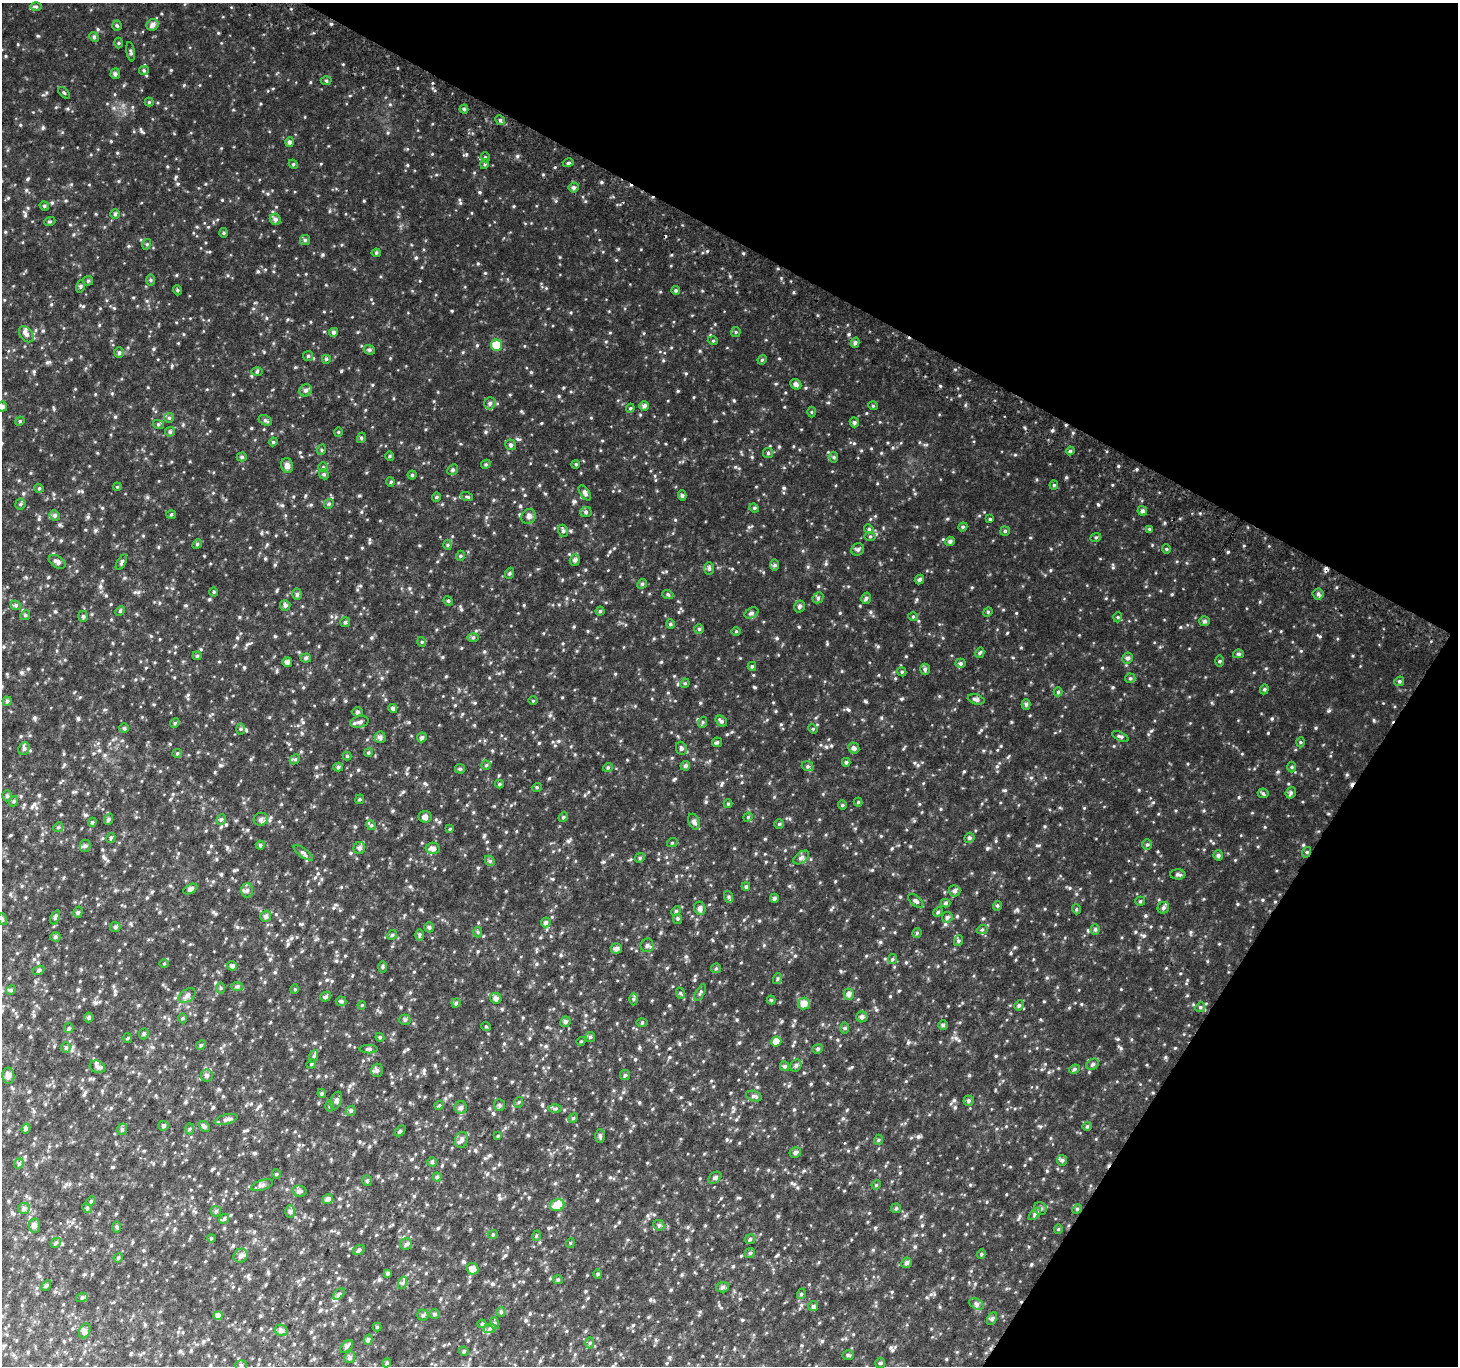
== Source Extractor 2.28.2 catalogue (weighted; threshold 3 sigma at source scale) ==
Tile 8 of 4 x 4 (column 4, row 2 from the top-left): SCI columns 4398-5853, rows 3027-4390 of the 5875 x 5986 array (HDU 1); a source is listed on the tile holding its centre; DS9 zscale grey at full resolution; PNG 1460 x 1368 px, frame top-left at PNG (2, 3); each listed source drawn as its Kron ellipse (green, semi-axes under 4 px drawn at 4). Shown black and unused: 27% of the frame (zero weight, under 2 of 3 exposures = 2% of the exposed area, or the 3 px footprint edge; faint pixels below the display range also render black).
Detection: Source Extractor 2.28.2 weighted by HDU 2 'WHT'; one run over the whole footprint, this tile lists its part. Background 0.096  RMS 0.02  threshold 0.0908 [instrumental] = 3 sigma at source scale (4.5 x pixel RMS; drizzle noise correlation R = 1.50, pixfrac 1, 0.0396/0.0396 arcsec/px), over >= 5 px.
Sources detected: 413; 3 cosmic-ray / hot-pixel residue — neither listed nor drawn; the other 410 listed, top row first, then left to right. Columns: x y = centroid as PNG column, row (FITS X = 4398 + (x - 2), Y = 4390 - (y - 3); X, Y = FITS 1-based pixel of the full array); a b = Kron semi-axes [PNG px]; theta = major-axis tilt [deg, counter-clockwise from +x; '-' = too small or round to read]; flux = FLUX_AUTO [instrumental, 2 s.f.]
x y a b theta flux
36 6 6 4 -1 2.7
153 25 6 5 - 6.5
117 26 5 4 - 2.5
94 37 5 4 - 2.6
119 43 5 3 - 1.8
131 52 10 3 -80 2.4
144 70 5 4 - 2.4
115 74 5 4 - 4.4
326 81 5 3 - 1.9
64 93 7 2 -44 1.9
149 102 4 4 - 1.7
464 109 4 4 - 3
500 120 5 4 - 3
290 142 5 4 - 4.1
485 157 5 3 - 1.6
568 163 5 3 - 2.2
293 164 5 3 - 1.8
485 164 5 3 - 1.9
574 188 5 5 - 3.9
44 206 5 4 - 2.4
115 214 5 5 - 2.7
275 219 6 5 - 4.6
50 221 5 3 - 1.9
224 233 5 3 - 1.9
305 240 5 5 - 3.2
147 244 5 3 - 1.9
376 253 4 4 - 2.2
151 280 6 4 -89 2.3
88 281 5 4 - 2.3
81 286 6 4 75 2.9
177 290 5 3 - 1.8
676 290 4 4 - 2.6
333 332 4 4 - 3.9
736 332 5 4 - 2.2
26 334 9 6 -53 7.1
713 341 5 3 - 1.7
855 343 5 4 - 3.7
496 345 5 5 - 48
369 350 6 4 -21 2.9
119 352 5 4 - 2.6
308 356 5 5 - 2.5
326 359 5 5 - 2.7
762 360 5 4 - 1.8
257 372 5 4 - 2.1
796 384 6 5 - 5.2
306 390 6 6 - 4.6
490 403 6 5 - 4.3
644 406 5 5 - 4.6
873 406 5 3 - 1.6
2 407 5 5 - 6.2
630 408 4 4 - 2
811 412 5 3 - 1.6
169 418 5 4 - 2.4
265 420 7 4 -29 3
20 421 5 4 - 1.9
854 422 5 4 - 3.4
158 424 5 4 - 2.3
170 432 5 4 - 2.5
338 432 5 3 - 1.5
361 438 5 3 - 1.7
273 442 4 3 - 1.8
511 445 5 5 - 4
321 450 5 3 - 1.7
1070 451 4 3 - 2.2
768 453 5 5 - 2.7
389 456 5 3 - 1.9
242 457 5 4 - 2.8
834 457 5 3 - 2.1
486 464 5 4 - 2.2
576 464 4 3 - 1.8
287 465 8 6 -74 7.3
323 467 4 4 - 2.1
453 470 6 5 - 3.3
324 474 5 4 - 2.7
412 475 4 4 - 2.5
391 482 5 3 - 1.9
1054 485 4 4 - 2.2
117 487 4 3 - 1.7
39 488 5 4 - 2.2
585 493 8 4 -56 4.8
682 495 5 4 - 3.2
436 497 5 4 - 2.3
467 497 6 3 -19 2.1
20 504 5 5 - 2.9
329 504 5 4 - 2.6
754 508 5 4 - 2.4
1142 511 5 4 - 3.9
586 512 6 5 - 3.3
171 514 5 3 - 1.8
55 515 5 4 - 3.1
529 516 8 7 - 5.3
990 519 4 4 - 1.8
963 527 4 4 - 2.2
869 529 5 4 - 2.5
1149 529 4 4 - 1.4
563 531 6 5 - 3.2
1005 531 5 5 - 2.5
870 536 5 3 - 2
1096 537 5 3 - 2.1
950 541 5 4 - 3.6
197 544 5 4 - 2.5
447 545 5 3 - 2
858 549 6 6 - 3.9
1166 549 4 4 - 2
460 556 5 3 - 2
575 560 5 5 - 4.6
57 562 9 5 -33 6.2
121 562 8 4 61 3
775 565 6 4 90 2.6
709 569 6 5 - 3.3
510 573 5 3 - 2.1
919 579 5 4 - 3.2
642 584 5 4 - 2.3
214 592 4 4 - 1.9
297 594 5 5 - 2.8
1318 594 5 5 - 4.2
668 595 5 3 - 2.2
818 598 6 5 - 3.1
866 598 6 4 74 3.4
448 601 5 4 - 2.3
16 605 5 4 - 2.8
285 605 5 5 - 4.2
799 607 6 5 - 3.3
120 611 5 4 - 2.1
600 611 4 4 - 2.6
988 612 5 4 - 2.1
752 613 7 5 26 4.1
25 615 5 4 - 2.4
83 616 5 5 - 3
913 617 5 3 - 2
1118 617 5 3 - 1.7
1205 621 5 5 - 3.8
345 622 5 5 - 2.7
670 624 4 4 - 2.4
699 629 5 5 - 2.6
736 631 5 3 - 1.6
473 637 6 4 0 2.5
422 642 5 3 - 1.7
980 653 5 4 - 2.5
1238 654 5 4 - 3.2
197 656 4 4 - 2.2
306 658 5 4 - 3.2
1128 658 5 5 - 4.5
1219 661 5 4 - 2
287 662 5 5 - 5.8
960 663 5 4 - 3
752 666 4 4 - 2.5
925 669 5 5 - 3.2
902 672 5 3 - 1.8
1130 678 5 5 - 2.6
1399 681 5 4 - 2.7
685 683 5 4 - 1.8
1264 689 5 4 - 2.7
1058 692 4 4 - 1.8
976 699 8 5 -16 4.5
7 701 4 4 - 2.5
533 701 5 3 - 1.6
1026 704 5 4 - 3.4
393 709 4 4 - 3.9
357 712 6 4 0 2.9
721 721 6 4 -38 3.8
359 722 9 5 12 5.4
703 722 5 3 - 2
175 723 5 4 - 2.1
124 728 5 5 - 3.1
240 729 6 4 90 2.3
813 729 5 4 - 1.9
1120 736 9 4 -24 3.9
380 737 5 5 - 4.8
422 737 5 4 - 3.5
717 742 5 4 - 2.5
1300 742 5 3 - 1.9
681 748 7 5 -66 3.8
854 748 6 5 - 4.8
24 749 6 5 - 3.8
177 753 5 4 - 2.2
368 753 4 3 - 1.9
347 756 4 4 - 1.9
295 759 6 4 43 2.6
846 762 4 4 - 2.9
486 765 4 4 - 2.1
685 766 5 4 - 3.7
808 766 6 5 - 3
338 767 5 4 - 3.1
608 767 5 3 - 2
1292 767 5 3 - 1.9
460 769 5 5 - 2.4
499 784 4 4 - 2.4
537 787 5 3 - 1.8
1263 793 5 5 - 2.6
1291 793 6 5 - 3.1
7 796 5 5 - 3.3
360 799 5 4 - 2.2
14 801 5 3 - 1.9
858 802 4 4 - 1.7
728 804 4 4 - 1.9
842 805 4 4 - 2.2
425 817 6 6 - 6.1
563 817 5 4 - 2.6
748 817 5 3 - 1.8
109 819 6 4 71 2.5
221 819 5 4 - 2.8
261 819 7 6 - 5
92 822 5 4 - 2.4
694 822 8 5 -65 5.3
779 824 5 4 - 2
371 825 5 4 - 2.6
58 827 5 4 - 2.7
450 829 4 4 - 1.6
111 838 5 4 - 2.2
969 838 5 5 - 3.4
672 843 5 3 - 1.9
1147 844 5 5 - 2.9
260 845 4 4 - 2.6
85 846 6 5 - 4.1
359 848 6 6 - 5.3
432 848 7 5 4 7.1
1307 852 5 3 - 1.9
303 853 11 4 -36 4.5
1218 855 5 4 - 3.5
801 857 9 5 37 4.8
640 858 5 4 - 2.7
490 861 6 4 -44 2.9
1178 874 7 5 0 4
746 886 4 4 - 2.5
190 889 7 4 28 5.6
247 890 7 6 - 4.9
954 891 6 5 - 4.1
729 897 6 4 -71 2.7
774 898 4 4 - 3.5
916 901 9 5 -39 4.1
1140 901 5 4 - 2.2
945 903 5 4 - 2.4
997 906 5 3 - 2.3
700 908 6 5 - 5.8
1163 908 6 5 - 4.6
1076 909 5 3 - 1.8
676 911 5 4 - 2.2
78 912 5 4 - 3.2
938 912 5 4 - 2.1
266 916 5 5 - 5
55 917 7 4 66 3.1
947 917 5 5 - 3.5
2 919 6 3 -71 2.3
678 919 5 4 - 2.5
546 922 5 4 - 4
115 927 5 5 - 3.1
429 927 5 4 - 3.2
1095 929 5 4 - 2.9
982 930 5 3 - 2.1
478 932 5 3 - 2
917 933 4 4 - 2
392 935 5 4 - 2.3
419 935 5 3 - 2.3
55 937 5 4 - 3
958 941 5 3 - 2.5
647 945 7 6 - 5.1
616 949 6 5 - 5.6
892 959 5 4 - 2.1
164 963 5 3 - 1.5
232 966 5 4 - 5.1
383 967 5 3 - 2.2
716 968 5 4 - 2.2
38 970 6 4 20 2.5
777 979 5 3 - 1.9
237 986 6 4 1 2.6
221 988 6 4 90 2.2
295 989 5 3 - 1.6
11 990 5 4 - 2.1
680 993 6 3 -70 1.9
700 993 9 3 61 2.4
849 994 6 5 - 5.5
187 996 9 6 34 6.3
326 997 6 4 36 3.3
496 998 6 5 - 5.8
633 999 6 4 89 2.6
771 1000 4 4 - 1.8
341 1001 5 5 - 2.8
456 1003 4 4 - 2.6
804 1003 6 6 - 14
362 1005 4 3 - 1.5
1019 1005 5 4 - 3.4
1200 1007 5 4 - 2.8
89 1017 5 5 - 3.2
862 1017 5 5 - 5
182 1018 5 3 - 1.8
405 1020 5 5 - 3.1
565 1022 5 5 - 4.3
642 1022 5 3 - 1.9
943 1025 5 5 - 2.9
486 1026 5 3 - 1.5
69 1028 5 4 - 2.5
845 1028 5 3 - 2
144 1034 6 4 68 3
380 1037 4 4 - 2.1
590 1037 5 4 - 2.7
128 1038 5 3 - 1.7
581 1041 4 3 - 1.4
776 1041 5 5 - 14
201 1045 5 4 - 2.3
66 1048 5 4 - 2.4
369 1049 9 4 0 3.1
818 1049 5 4 - 2.9
314 1056 6 4 71 3
311 1064 5 4 - 2
1093 1064 6 5 - 3.4
796 1065 6 5 - 4
785 1066 5 5 - 3.2
97 1067 8 6 -21 5
1074 1069 5 4 - 2.9
377 1070 6 5 - 4.6
625 1075 5 5 - 3
8 1076 8 6 -86 6.9
207 1076 6 6 - 4.3
322 1093 4 4 - 2.4
754 1096 8 5 -16 3.8
336 1100 9 5 72 4.3
968 1101 5 5 - 3.4
519 1102 5 3 - 1.8
439 1105 5 4 - 2.3
499 1105 6 5 - 2.9
329 1106 5 3 - 2
461 1108 6 6 - 4.8
555 1109 6 4 1 2.8
351 1111 5 5 - 2.8
573 1118 5 4 - 2.1
226 1119 12 5 16 5.5
163 1126 5 5 - 3.3
204 1126 6 4 -39 3.7
1087 1126 4 4 - 2.2
26 1128 5 4 - 3.4
122 1129 6 4 69 3.1
190 1129 5 3 - 2.1
400 1131 6 4 45 2.5
498 1136 4 4 - 1.8
600 1136 7 4 -88 3.3
461 1140 8 6 74 5.7
878 1140 5 3 - 1.9
795 1153 6 5 - 4.1
1062 1160 5 5 - 3.6
432 1162 5 4 - 2.1
19 1164 5 4 - 3.1
276 1174 4 4 - 2
437 1177 4 4 - 2.5
715 1178 7 5 38 3.4
367 1181 5 4 - 3.3
262 1185 11 5 18 5.1
876 1185 5 4 - 1.8
299 1191 7 5 -13 4.4
328 1199 5 5 - 5.3
91 1201 5 4 - 2.2
557 1205 7 6 - 30
24 1208 6 5 - 4.6
87 1208 5 4 - 2.7
896 1208 5 4 - 2.4
1040 1208 7 6 - 4.5
1077 1209 5 4 - 2.4
216 1211 5 5 - 2.8
290 1212 6 5 - 4.4
1035 1214 7 4 45 3.3
224 1219 5 4 - 2.6
659 1225 6 5 - 3
34 1226 7 5 -89 6.4
117 1227 5 4 - 2.3
1058 1229 5 4 - 1.9
493 1234 5 3 - 1.7
536 1236 5 3 - 1.7
211 1238 4 3 - 1.6
750 1239 5 4 - 2.6
56 1243 6 4 46 2.4
570 1243 5 3 - 1.6
406 1244 6 5 - 3.7
359 1250 6 4 31 3.2
750 1253 5 4 - 2.5
981 1254 4 4 - 2
241 1256 7 6 - 5.8
118 1258 5 4 - 2
907 1263 5 5 - 4.5
473 1269 6 5 - 11
388 1273 4 4 - 3.3
598 1274 4 4 - 2.1
558 1280 5 4 - 2.4
402 1283 6 4 70 3.2
46 1286 5 3 - 2.3
722 1287 6 5 - 3.8
339 1294 7 4 45 3.1
801 1294 5 3 - 1.8
82 1297 6 4 20 2.4
977 1304 7 5 -28 4.1
813 1306 5 5 - 3
501 1312 5 4 - 2.3
434 1314 5 4 - 2.5
423 1315 5 5 - 3.5
218 1316 4 4 - 11
992 1319 7 4 62 3.2
494 1323 6 4 -72 2.4
482 1324 4 4 - 1.8
377 1327 4 4 - 1.7
490 1328 6 4 19 3.3
281 1330 6 5 - 4.5
85 1331 8 5 64 5.3
368 1340 5 4 - 3.6
590 1343 5 3 - 2.1
346 1347 7 5 44 3.6
464 1351 5 4 - 2.3
848 1355 5 4 - 2.7
350 1357 6 5 - 3.6
387 1363 4 4 - 2.2
880 1363 5 5 - 2.3
241 1365 5 5 - 2.6
Isophote crosses this tile's border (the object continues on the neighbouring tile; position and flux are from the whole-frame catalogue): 1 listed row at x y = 2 407
Unlisted compact peaks at least as high as the median listed source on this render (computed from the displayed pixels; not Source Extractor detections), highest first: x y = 1098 504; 784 488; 517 156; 1066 477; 574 501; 754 687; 416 258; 1268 733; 777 638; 678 391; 849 334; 341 371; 1303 845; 1272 718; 479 192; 518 439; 477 345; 707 251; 865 701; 743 253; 1005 790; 1180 627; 1231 691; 258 271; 818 586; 38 36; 43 128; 997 766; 559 396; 734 400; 171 70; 1329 710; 485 273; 678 684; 27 179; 98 29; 848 710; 364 201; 954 1100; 1301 651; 880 942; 901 699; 1316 728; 1007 633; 549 778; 176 177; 987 848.